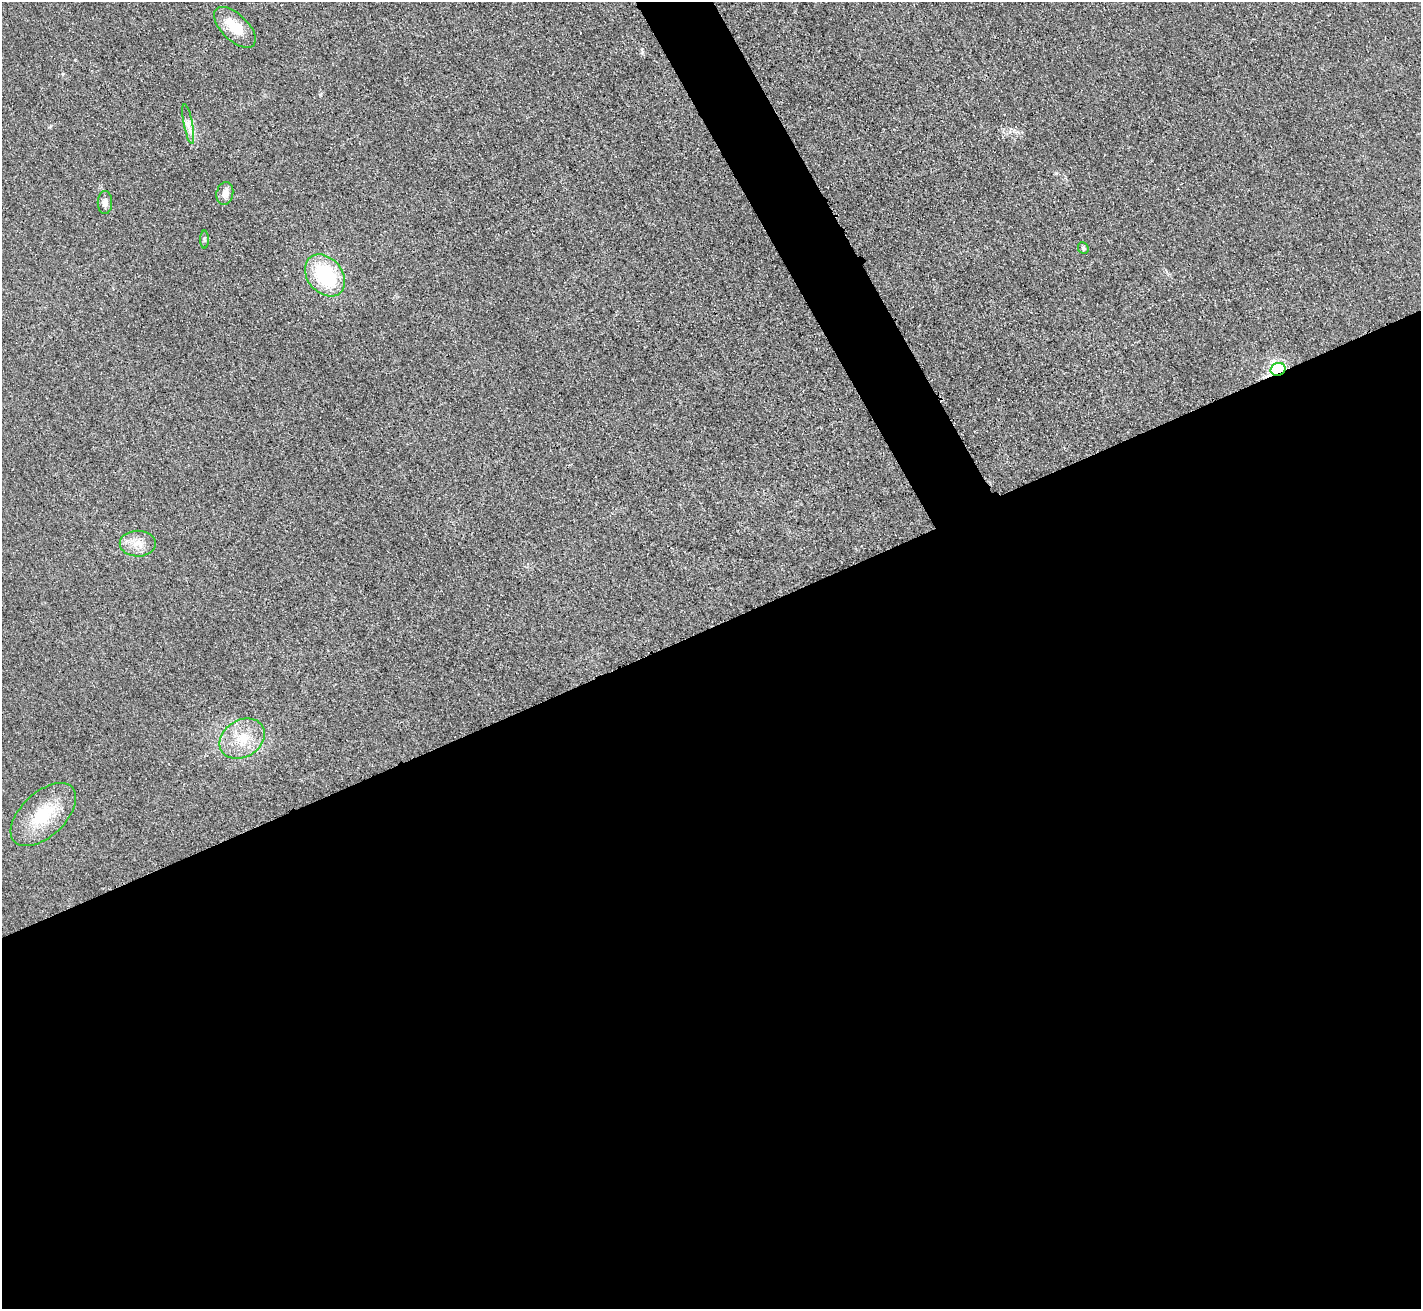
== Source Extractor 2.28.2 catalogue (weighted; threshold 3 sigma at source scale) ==
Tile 15 of 4 x 4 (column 3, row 4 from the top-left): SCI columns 2859-4277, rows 313-1619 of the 5718 x 5712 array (HDU 1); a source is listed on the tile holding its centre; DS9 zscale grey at full resolution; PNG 1423 x 1311 px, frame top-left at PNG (2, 2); each listed source drawn as its Kron ellipse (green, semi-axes under 4 px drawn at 4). Shown black and unused: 54% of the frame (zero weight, under 3 of 4 exposures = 2% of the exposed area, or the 3 px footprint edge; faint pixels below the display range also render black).
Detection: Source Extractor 2.28.2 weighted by HDU 2 'WHT'; one run over the whole footprint, this tile lists its part. Background 0.0266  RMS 0.0058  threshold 0.0261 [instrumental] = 3 sigma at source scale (4.5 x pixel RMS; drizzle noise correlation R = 1.50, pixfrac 1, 0.05/0.05 arcsec/px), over >= 5 px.
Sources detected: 11; all 11 listed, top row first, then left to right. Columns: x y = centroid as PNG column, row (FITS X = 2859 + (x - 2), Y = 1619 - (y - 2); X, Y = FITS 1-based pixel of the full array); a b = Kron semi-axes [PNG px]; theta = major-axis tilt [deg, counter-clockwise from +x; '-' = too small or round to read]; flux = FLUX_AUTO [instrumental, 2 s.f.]
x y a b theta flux
235 27 26 13 -44 16
188 124 20 4 -79 3.5
225 193 11 8 78 3.9
105 203 11 7 90 2.8
204 240 9 4 -89 1.1
1083 248 6 5 - 1.3
325 275 23 17 -50 45
1278 369 7 6 - 110
138 544 18 13 -1 7.5
242 739 24 18 31 16
43 815 40 22 43 27
Overlapping masked pixels (flux is a lower limit): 1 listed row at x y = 1278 369
Unlisted compact peaks at least as high as the median listed source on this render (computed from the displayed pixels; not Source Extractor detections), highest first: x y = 1056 173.